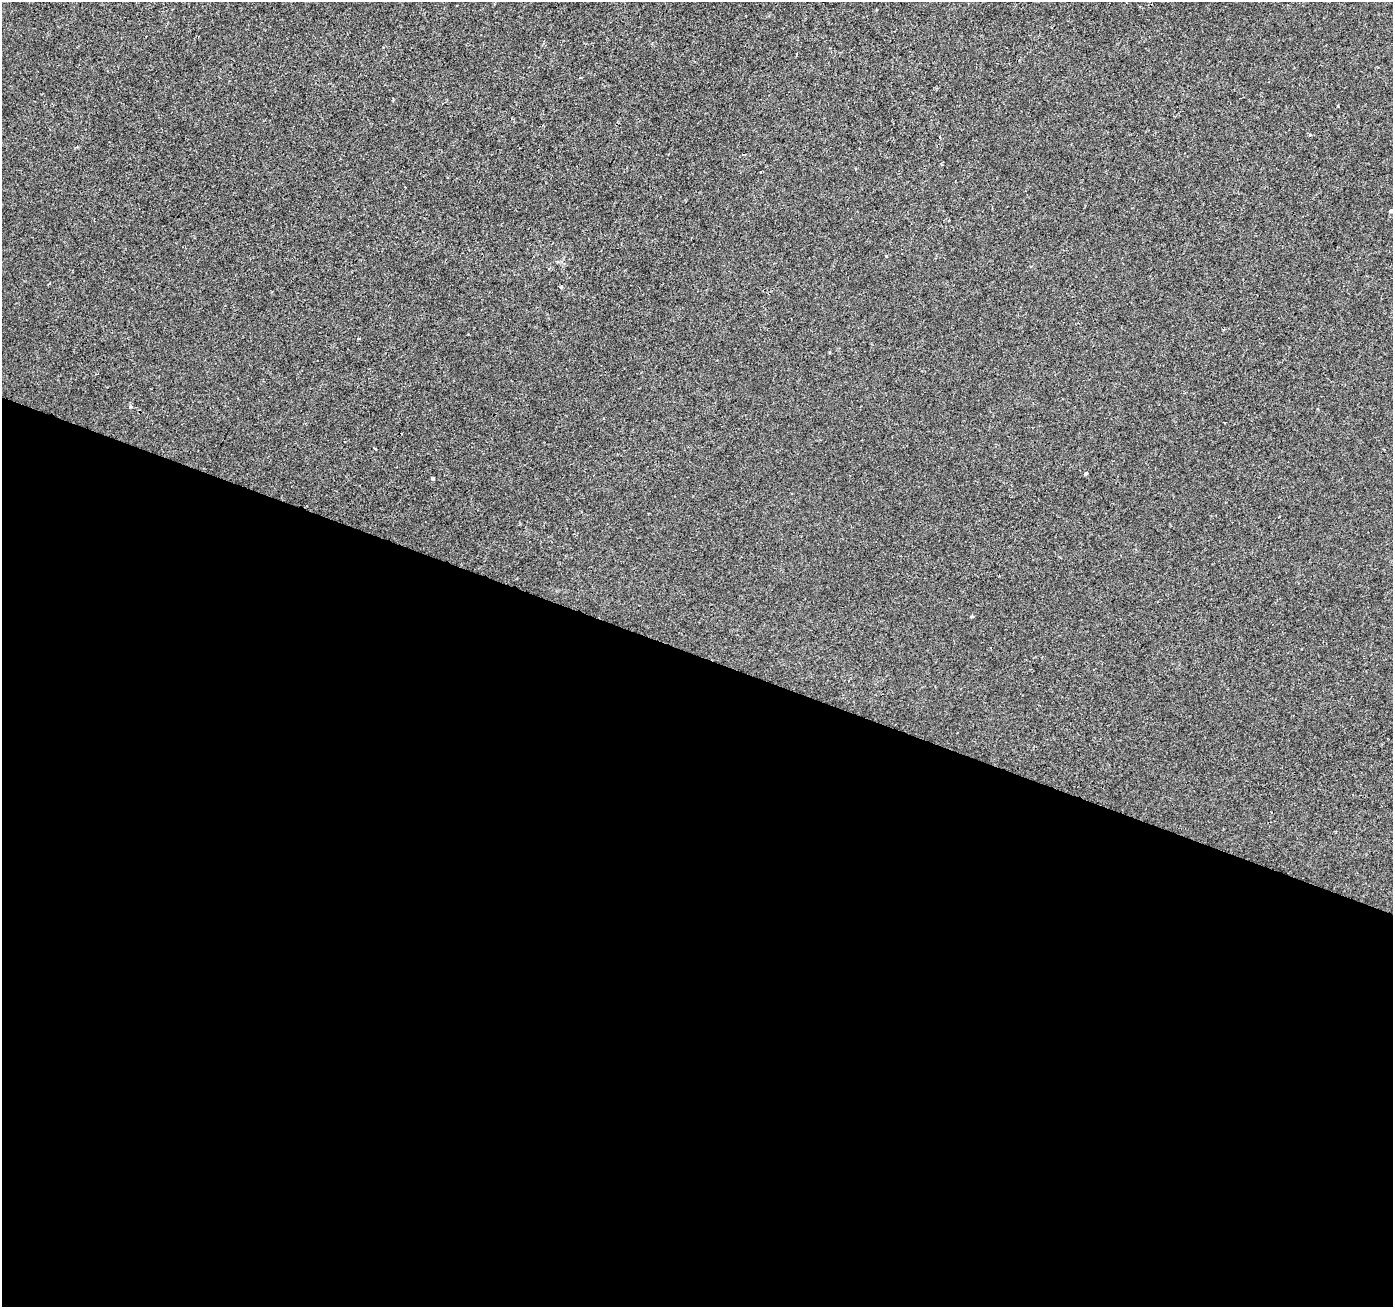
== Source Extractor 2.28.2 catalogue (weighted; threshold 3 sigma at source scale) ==
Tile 14 of 4 x 4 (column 2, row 4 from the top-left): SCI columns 1399-2789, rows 275-1579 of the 5571 x 5702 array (HDU 1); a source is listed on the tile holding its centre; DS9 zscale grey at full resolution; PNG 1395 x 1309 px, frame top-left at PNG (2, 2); no overlay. Shown black and unused: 50% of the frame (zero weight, under 2 of 3 exposures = <1% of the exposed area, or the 3 px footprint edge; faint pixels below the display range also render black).
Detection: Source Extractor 2.28.2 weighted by HDU 2 'WHT'; one run over the whole footprint, this tile lists its part. Background -2.97e-04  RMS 0.0026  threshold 0.0116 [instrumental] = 3 sigma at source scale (4.5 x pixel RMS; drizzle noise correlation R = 1.50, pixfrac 1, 0.0396/0.0396 arcsec/px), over >= 5 px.
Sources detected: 8; all 8 listed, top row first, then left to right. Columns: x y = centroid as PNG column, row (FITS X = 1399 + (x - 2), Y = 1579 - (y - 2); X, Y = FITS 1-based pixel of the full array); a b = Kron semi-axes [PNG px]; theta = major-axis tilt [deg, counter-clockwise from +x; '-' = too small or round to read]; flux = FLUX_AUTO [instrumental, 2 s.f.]
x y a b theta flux
939 137 3 2 - 0.25
1391 211 4 3 - 1.4
549 268 5 3 - 0.24
359 339 3 3 - 0.45
130 406 5 4 - 0.48
1086 473 4 3 - 1.5
433 478 4 3 - 0.41
972 616 4 3 - 0.44
Isophote crosses this tile's border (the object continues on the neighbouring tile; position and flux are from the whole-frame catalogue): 1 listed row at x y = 1391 211